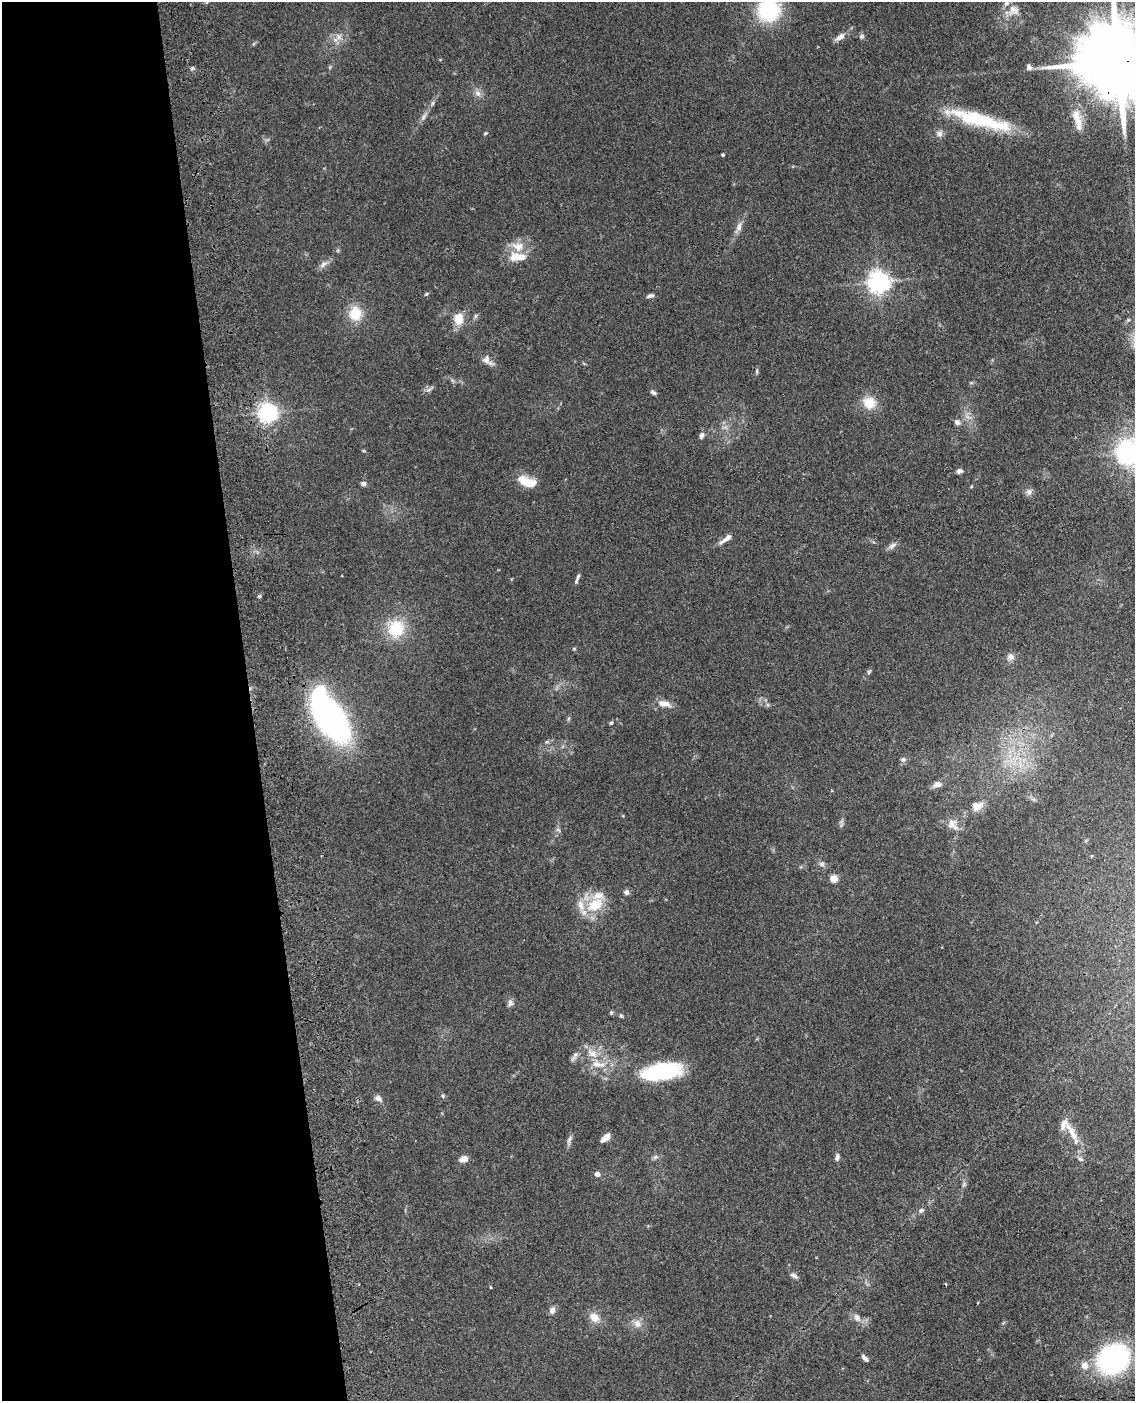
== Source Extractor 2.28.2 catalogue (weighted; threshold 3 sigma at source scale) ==
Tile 5 of 4 x 3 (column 1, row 2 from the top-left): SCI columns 119-1251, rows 1650-3048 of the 4768 x 4591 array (HDU 1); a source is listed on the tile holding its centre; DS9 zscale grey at full resolution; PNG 1137 x 1403 px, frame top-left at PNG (2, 2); no overlay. Shown black and unused: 22% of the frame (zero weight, under 3 of 4 exposures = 6% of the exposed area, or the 3 px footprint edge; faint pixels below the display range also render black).
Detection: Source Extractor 2.28.2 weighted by HDU 2 'WHT'; one run over the whole footprint, this tile lists its part. Background 0.103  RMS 0.0062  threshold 0.0278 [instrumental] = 3 sigma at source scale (4.5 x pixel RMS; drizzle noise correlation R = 1.50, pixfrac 1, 0.05/0.05 arcsec/px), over >= 5 px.
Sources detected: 94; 1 inside a brighter object's white glare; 1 cosmic-ray / hot-pixel residue — not listed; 6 inside a brighter listed object's ellipse — not listed separately; the other 86 listed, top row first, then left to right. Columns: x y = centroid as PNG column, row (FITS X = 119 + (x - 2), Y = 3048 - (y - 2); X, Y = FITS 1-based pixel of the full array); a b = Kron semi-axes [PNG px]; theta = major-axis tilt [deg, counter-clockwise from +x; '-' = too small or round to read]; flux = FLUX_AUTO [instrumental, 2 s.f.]
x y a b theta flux
769 10 23 22 - 48
1013 10 17 15 6 7.9
862 36 7 5 15 1.3
339 37 9 7 -63 3
840 37 14 7 34 3.6
1118 62 25 18 -2 10000
1029 67 9 7 -58 2
192 68 6 4 65 1.1
478 93 10 8 -44 2.9
433 103 6 4 88 1
424 117 11 5 60 2.1
979 120 74 13 -16 45
1077 120 31 10 -75 9.6
485 133 5 4 - 0.7
940 134 9 8 - 2.4
723 155 3 3 - 0.92
739 227 13 7 74 3.3
518 246 19 13 -15 8.8
323 264 10 6 45 2.5
879 282 7 7 - 420
426 294 5 4 - 0.78
650 296 9 5 14 1.7
355 313 19 17 -86 13
458 319 11 9 82 11
487 360 18 9 -41 4
757 371 9 3 90 0.91
428 390 9 5 30 1.7
653 392 8 5 -27 1.4
869 403 15 14 - 11
268 413 6 6 - 320
957 422 8 7 - 2
701 436 7 5 74 2.3
1127 452 7 7 - 360
959 471 6 5 - 1.8
523 480 19 10 -26 11
363 484 6 5 - 1.7
971 487 5 3 - 0.51
1029 492 9 7 73 2.2
726 539 17 5 36 4
892 546 13 6 33 2.4
578 576 13 4 64 1.7
259 596 5 4 - 0.87
396 628 18 16 68 23
574 649 5 4 - 0.72
1010 657 9 9 - 2.9
869 672 7 4 54 1
664 704 19 8 -12 5.2
330 718 33 16 -55 300
568 719 6 4 71 0.87
611 723 5 4 - 1
903 760 6 6 - 1.8
937 784 9 7 14 3.4
976 806 13 10 26 5.9
952 824 18 12 -51 5.5
558 830 7 4 -37 0.98
822 864 6 6 - 1.5
834 879 5 5 - 16
626 892 7 6 - 1.7
595 905 27 18 36 19
510 1003 10 7 -89 2.1
611 1013 6 4 74 0.88
621 1016 6 4 -62 0.89
592 1053 18 9 -38 7.3
575 1055 12 5 55 2.4
598 1064 21 10 -8 9.1
662 1072 45 18 9 49
443 1096 5 5 - 0.9
378 1098 11 7 -33 2.4
1072 1132 30 8 -59 9.4
606 1138 10 5 40 6.4
569 1140 16 5 70 2.1
655 1157 7 6 - 1.4
837 1157 9 5 80 1.8
464 1159 8 6 17 5.3
1081 1159 8 5 -26 1.4
597 1174 4 4 - 4.1
921 1210 6 6 - 1.5
794 1276 10 5 -28 2
490 1287 4 2 - 0.5
552 1310 8 7 - 2.7
594 1317 12 9 -42 6.7
857 1318 11 8 -60 3.5
637 1324 11 10 - 4.2
865 1358 10 4 -45 1.8
1113 1359 24 22 46 120
1084 1366 9 9 - 4.3
Overlapping masked pixels (flux is a lower limit): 2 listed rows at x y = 1118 62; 330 718
Isophote crosses this tile's border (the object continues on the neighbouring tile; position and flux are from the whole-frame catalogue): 3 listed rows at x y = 769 10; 1118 62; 1127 452